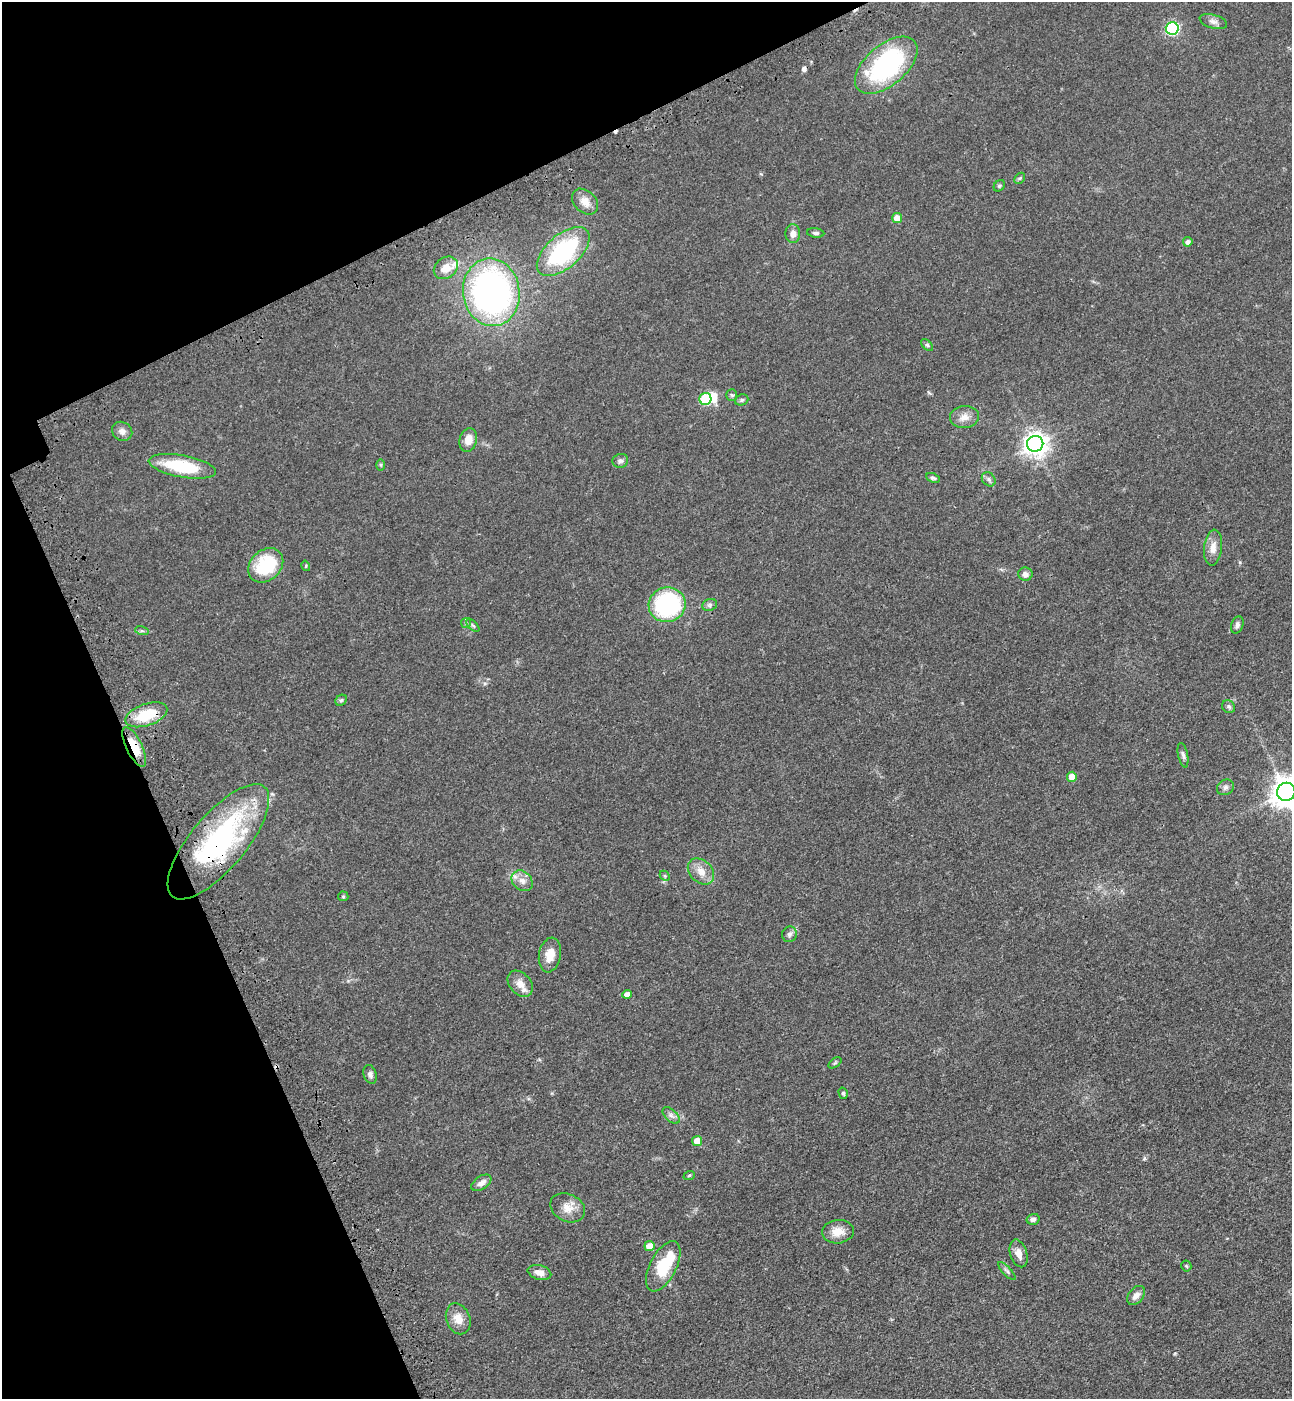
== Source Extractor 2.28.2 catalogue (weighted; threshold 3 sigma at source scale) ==
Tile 5 of 4 x 4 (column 1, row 2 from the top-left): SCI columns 232-1521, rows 2884-4280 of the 5756 x 5768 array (HDU 1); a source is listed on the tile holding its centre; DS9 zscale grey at full resolution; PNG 1294 x 1401 px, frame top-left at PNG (2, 2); each listed source drawn as its Kron ellipse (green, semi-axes under 4 px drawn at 4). Shown black and unused: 22% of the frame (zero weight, under 3 of 4 exposures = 6% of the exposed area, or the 3 px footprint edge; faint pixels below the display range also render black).
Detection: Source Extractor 2.28.2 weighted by HDU 2 'WHT'; one run over the whole footprint, this tile lists its part. Background 0.0425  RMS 0.005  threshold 0.0225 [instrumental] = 3 sigma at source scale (4.5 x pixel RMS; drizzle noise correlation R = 1.50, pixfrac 1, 0.05/0.05 arcsec/px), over >= 5 px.
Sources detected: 78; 1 inside a brighter object's white glare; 4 cosmic-ray / hot-pixel residue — neither listed nor drawn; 2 inside a brighter listed object's ellipse — not listed separately; the other 71 listed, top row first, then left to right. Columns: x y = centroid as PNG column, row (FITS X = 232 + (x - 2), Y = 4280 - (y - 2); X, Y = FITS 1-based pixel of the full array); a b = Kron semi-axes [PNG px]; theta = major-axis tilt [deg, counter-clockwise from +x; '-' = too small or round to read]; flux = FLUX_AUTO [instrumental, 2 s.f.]
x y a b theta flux
1213 22 14 6 -17 2.3
1172 28 6 6 - 73
886 65 37 20 40 74
1020 178 6 4 46 0.75
999 186 6 5 - 0.82
585 202 15 10 -44 5.1
897 218 5 5 - 7.5
816 233 8 4 -5 1.2
793 234 9 7 -86 2.8
1188 242 5 4 - 1.7
563 251 32 17 42 49
446 268 13 10 36 5.7
491 292 34 28 -82 170
927 345 7 4 -44 0.76
732 395 5 5 - 0.75
705 399 6 6 - 35
742 400 7 5 21 0.89
964 417 14 11 8 4.1
122 431 10 9 - 2.6
468 440 12 8 74 4.8
1035 444 8 8 - 370
620 461 8 7 - 1.3
381 465 6 4 -89 0.67
182 466 34 11 -10 26
933 478 7 4 -22 0.91
989 479 7 6 - 1.3
1213 548 18 9 84 4.6
266 565 19 15 43 26
306 566 5 3 - 0.48
1025 574 7 6 - 1.9
667 605 18 17 - 54
710 605 7 6 - 1.1
466 623 5 5 - 0.74
473 625 8 3 -45 0.7
1237 625 9 6 70 1.6
142 631 7 4 -17 0.79
341 700 6 5 - 0.82
1229 707 7 6 - 1.1
146 715 22 11 19 17
134 747 21 8 -64 12
1183 755 12 5 -78 1.5
1072 777 5 5 - 6
1225 787 9 7 34 1.6
1286 792 9 9 - 730
218 842 71 27 50 90
701 871 15 11 -44 5.1
665 876 6 4 -47 0.66
522 881 11 9 -42 3.5
343 896 5 5 - 0.64
789 934 8 7 - 1.4
550 955 17 11 80 6.4
520 984 15 10 -48 4.6
627 994 4 4 - 2.4
835 1063 7 4 37 0.7
370 1074 10 6 -72 1.6
843 1093 6 4 -75 0.86
671 1115 10 6 -42 1.8
697 1141 5 5 - 5.5
689 1176 6 3 21 0.55
481 1183 11 6 35 2.9
568 1208 18 13 -25 5.8
1033 1219 6 5 - 1.6
838 1232 16 11 6 5.8
649 1246 5 5 - 5.9
1019 1253 14 8 -72 3.7
663 1266 27 13 63 19
1186 1266 5 5 - 0.57
1007 1271 11 4 -46 1.3
539 1273 12 7 -15 3.4
1136 1295 11 7 50 2.7
458 1319 16 11 -69 5.5
Overlapping masked pixels (flux is a lower limit): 3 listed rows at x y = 146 715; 134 747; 218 842
Isophote crosses this tile's border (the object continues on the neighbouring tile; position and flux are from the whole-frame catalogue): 1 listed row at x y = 1286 792